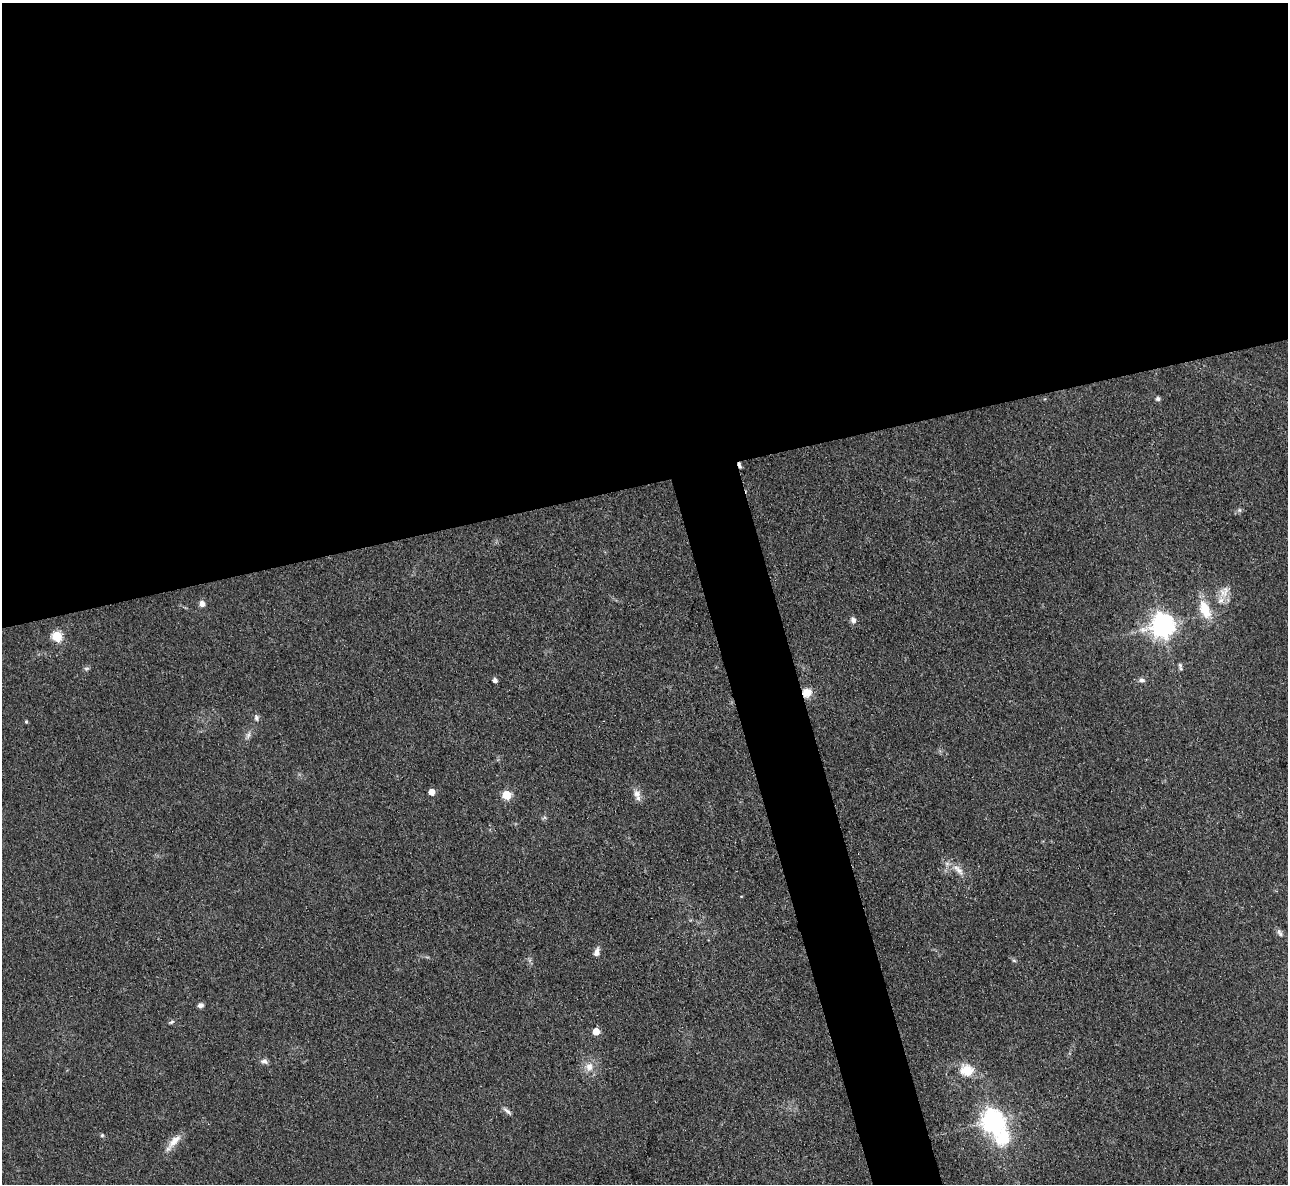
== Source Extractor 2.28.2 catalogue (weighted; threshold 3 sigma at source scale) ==
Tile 2 of 4 x 4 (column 2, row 1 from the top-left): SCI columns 1296-2581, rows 3813-4994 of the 5162 x 5140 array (HDU 1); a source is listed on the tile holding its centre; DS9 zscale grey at full resolution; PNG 1290 x 1186 px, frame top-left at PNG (2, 3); no overlay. Shown black and unused: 44% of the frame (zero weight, under 3 of 4 exposures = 2% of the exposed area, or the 3 px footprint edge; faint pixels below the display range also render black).
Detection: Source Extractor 2.28.2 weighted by HDU 2 'WHT'; one run over the whole footprint, this tile lists its part. Background 0.0792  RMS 0.0058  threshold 0.0262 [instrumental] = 3 sigma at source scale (4.5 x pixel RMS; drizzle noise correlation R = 1.50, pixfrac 1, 0.05/0.05 arcsec/px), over >= 5 px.
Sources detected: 36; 1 inside a brighter listed object's ellipse — not listed separately; the other 35 listed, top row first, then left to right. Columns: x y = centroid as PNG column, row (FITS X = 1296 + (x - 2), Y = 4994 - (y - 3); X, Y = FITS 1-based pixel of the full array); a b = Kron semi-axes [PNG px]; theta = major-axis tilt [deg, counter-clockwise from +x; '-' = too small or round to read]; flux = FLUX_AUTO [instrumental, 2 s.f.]
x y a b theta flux
1158 398 6 5 - 1.3
739 465 8 4 -70 1.3
1239 510 7 4 -90 0.96
1224 593 15 11 -53 6
202 604 7 7 - 2.7
1205 609 24 12 -68 14
853 620 8 7 - 2.2
1163 625 8 8 - 470
57 636 6 5 - 39
1180 665 7 5 -46 1.3
86 668 7 4 0 1
495 680 4 4 - 2.3
1141 680 9 6 -3 1.9
807 693 11 10 - 6.5
256 718 9 6 -78 1.8
26 721 5 4 - 0.74
248 735 11 5 66 2
432 792 5 5 - 6.9
636 793 11 10 - 3.7
507 795 5 5 - 25
958 870 20 7 -46 5.1
741 896 4 3 - 0.41
1280 933 11 6 -57 1.9
597 952 12 6 72 2.8
1014 960 6 4 -2 0.77
200 1005 6 5 - 2
171 1022 7 4 27 1
596 1031 5 5 - 9.6
264 1061 9 6 -11 2.2
589 1067 12 10 79 5.5
967 1070 18 14 -12 11
507 1111 15 4 -41 2
993 1121 13 8 -61 430
102 1135 5 4 - 0.78
174 1141 25 8 48 6.9
Overlapping masked pixels (flux is a lower limit): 2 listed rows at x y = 739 465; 807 693